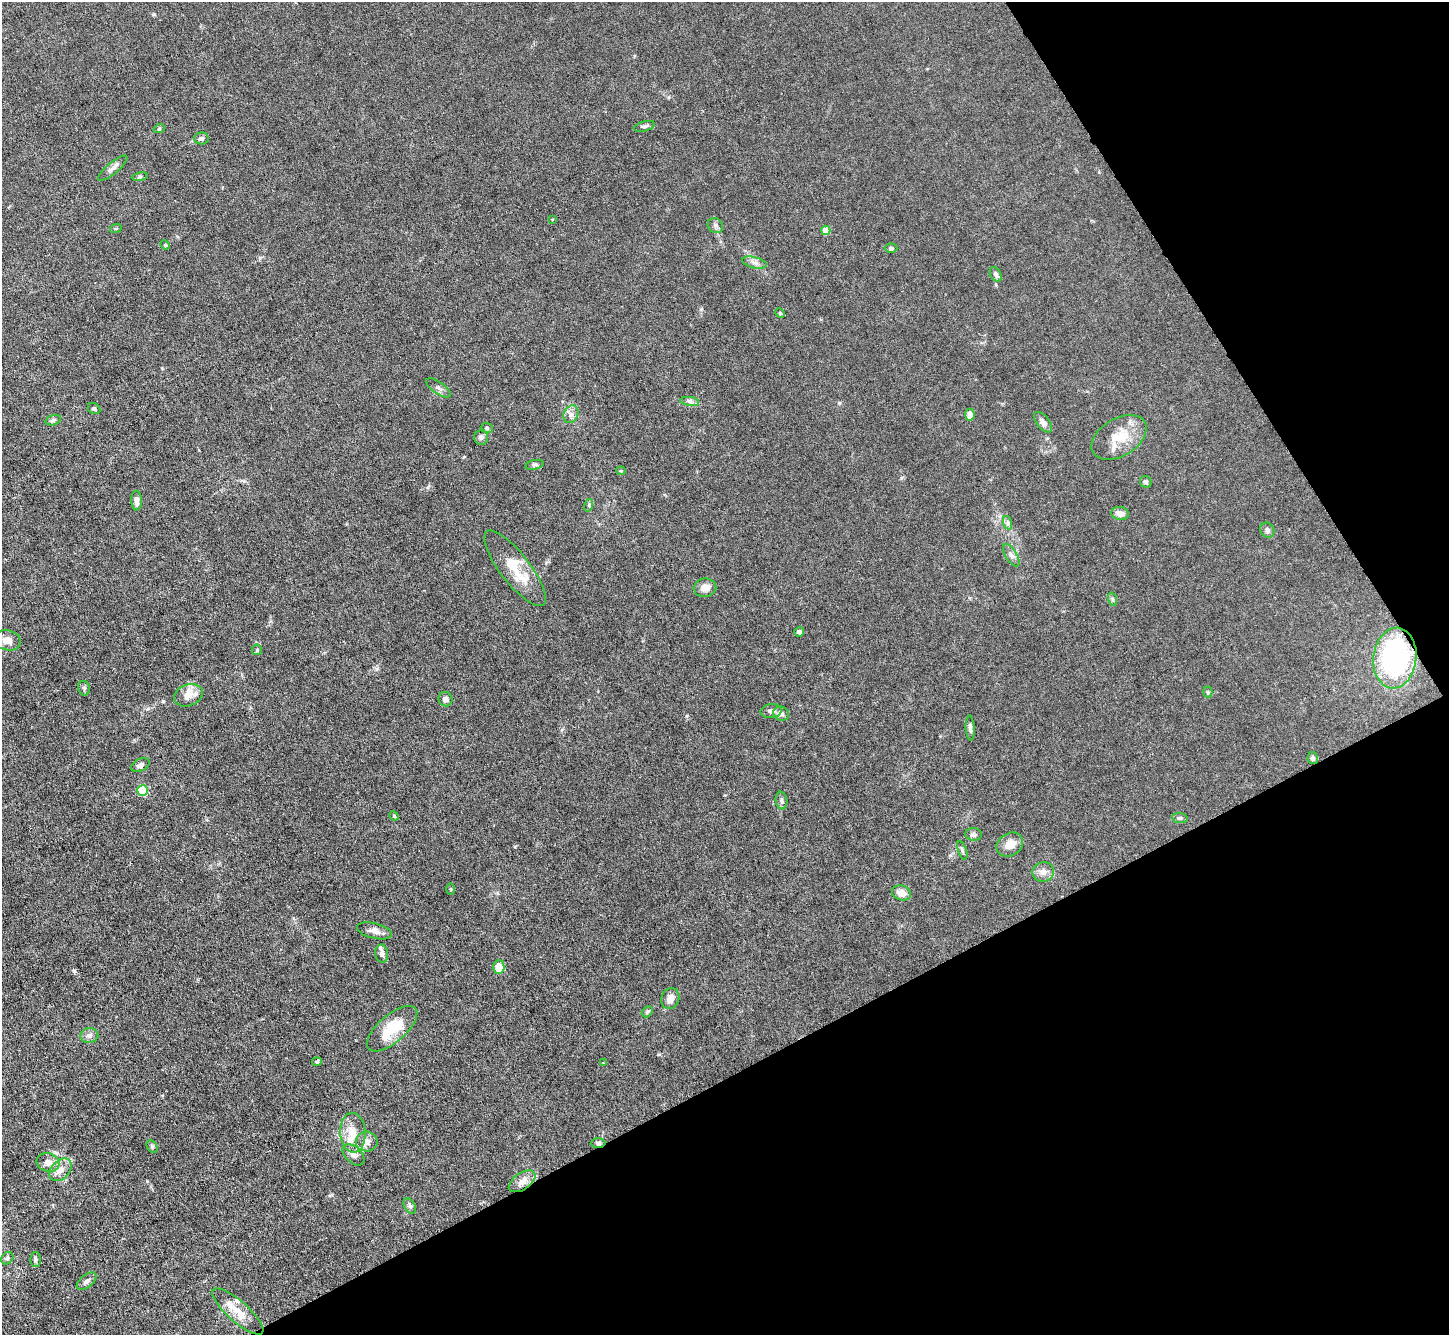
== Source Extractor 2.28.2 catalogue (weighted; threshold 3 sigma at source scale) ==
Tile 12 of 4 x 4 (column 4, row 3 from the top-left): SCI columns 4341-5787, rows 1486-2818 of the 5787 x 5775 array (HDU 1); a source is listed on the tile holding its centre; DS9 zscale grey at full resolution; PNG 1451 x 1337 px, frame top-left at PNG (2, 2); each listed source drawn as its Kron ellipse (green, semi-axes under 4 px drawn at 4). Shown black and unused: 28% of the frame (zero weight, under 3 of 6 exposures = <1% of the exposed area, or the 3 px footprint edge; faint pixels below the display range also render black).
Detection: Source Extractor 2.28.2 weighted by HDU 2 'WHT'; one run over the whole footprint, this tile lists its part. Background 0.0245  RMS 0.0028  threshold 0.0115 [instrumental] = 3 sigma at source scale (4.09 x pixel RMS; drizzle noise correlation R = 1.36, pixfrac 0.8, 0.05/0.05 arcsec/px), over >= 5 px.
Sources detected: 85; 4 inside a brighter listed object's ellipse — not listed separately; the other 81 listed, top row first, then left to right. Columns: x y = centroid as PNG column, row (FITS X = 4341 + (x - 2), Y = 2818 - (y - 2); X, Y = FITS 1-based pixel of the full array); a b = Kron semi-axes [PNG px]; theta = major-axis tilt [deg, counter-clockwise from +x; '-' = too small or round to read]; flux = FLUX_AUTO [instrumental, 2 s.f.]
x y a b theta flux
645 126 11 5 14 0.58
159 129 6 3 19 0.27
201 138 7 6 - 0.75
113 168 18 5 40 1.3
140 177 8 4 8 0.4
552 219 3 2 - 0.17
715 225 8 7 - 0.74
116 228 6 3 18 0.26
826 230 4 4 - 4.9
165 245 5 4 - 0.3
891 248 6 4 -3 0.51
754 263 12 5 -14 1.1
996 274 8 5 -61 0.83
780 313 5 4 - 0.31
438 388 14 6 -35 0.96
690 401 9 4 -9 0.68
94 409 6 5 - 0.47
571 414 9 7 62 1.1
970 415 6 5 - 2.2
53 420 8 5 15 0.61
1043 422 12 6 -51 1.3
487 428 6 5 - 0.4
481 437 7 6 - 0.71
1119 437 30 18 31 6.8
535 465 9 4 12 0.57
621 471 4 4 - 0.27
1146 482 6 5 - 0.52
136 501 10 5 -88 1.6
589 505 6 4 73 0.37
1120 513 9 6 -8 1.7
1008 523 7 4 -72 0.54
1267 530 8 6 -59 0.82
1011 555 13 5 -59 0.99
515 568 46 15 -52 7.9
705 588 11 9 9 1.8
1112 599 7 4 -71 0.41
799 632 5 4 - 0.81
7 640 14 10 -14 2.4
257 650 5 5 - 0.36
1395 658 30 21 83 43
84 688 7 5 -77 0.53
1208 692 5 4 - 0.38
188 695 15 10 20 2.4
446 699 7 7 - 0.75
771 711 10 7 9 1.2
781 714 8 7 - 1
970 728 12 4 -86 0.88
1313 758 6 5 - 0.7
140 765 10 6 27 1.2
143 791 5 5 - 16
781 801 9 5 -80 0.72
394 816 5 4 - 0.28
1180 818 8 5 -9 0.54
973 834 8 6 -6 0.71
1010 845 14 11 31 2.7
962 850 10 4 -71 0.48
1043 872 11 9 18 1.6
451 889 5 3 - 0.28
901 893 10 7 -19 2.2
374 931 18 7 -14 1.6
382 954 9 6 -81 0.87
499 967 7 5 86 4
670 998 11 9 70 1.9
647 1012 6 4 46 0.37
392 1029 31 13 41 8.2
89 1036 9 7 8 1
317 1062 5 4 - 0.5
603 1063 3 3 - 0.21
353 1133 20 12 -87 4.4
367 1142 11 10 - 1.8
598 1143 7 4 2 0.55
152 1146 7 5 -63 0.51
353 1155 13 8 -44 1.4
48 1162 11 9 -16 2.1
60 1170 13 9 47 2.2
522 1181 15 8 34 2.3
410 1206 8 5 -60 0.62
7 1258 7 5 46 0.51
36 1259 7 5 90 0.58
87 1281 11 6 38 1.1
238 1311 33 10 -41 4.9
Overlapping masked pixels (flux is a lower limit): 2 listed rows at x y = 1395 658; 598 1143
Isophote crosses this tile's border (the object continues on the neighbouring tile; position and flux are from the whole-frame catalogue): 1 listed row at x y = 7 640
Unlisted compact peaks at least as high as the median listed source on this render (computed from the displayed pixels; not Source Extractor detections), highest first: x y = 163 701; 839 403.